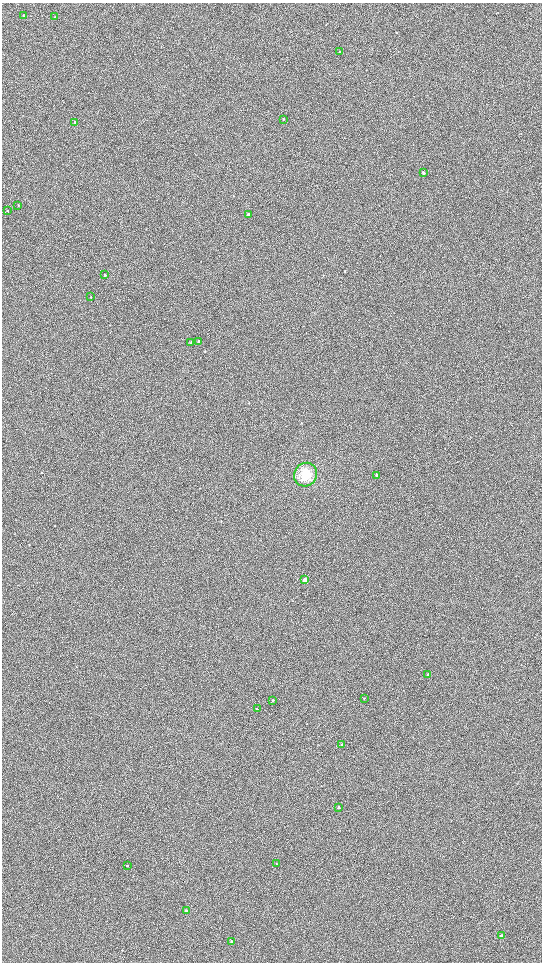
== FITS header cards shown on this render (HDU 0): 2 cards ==
NAXIS1  =                 1080 / length of data axis 1
NAXIS2  =                 1920 / length of data axis 2

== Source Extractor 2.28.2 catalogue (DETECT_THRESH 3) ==
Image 1080 x 1920 px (HDU 0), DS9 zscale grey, zoomed out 1/2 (1 PNG px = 2 x 2 image px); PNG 544 x 964 px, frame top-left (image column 1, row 1919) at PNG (2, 3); each listed source drawn as its Kron ellipse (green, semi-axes under 4 px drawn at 4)
Background 911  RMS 120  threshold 371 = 3 sigma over >= 5 px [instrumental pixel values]
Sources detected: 28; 1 cannot appear on this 1/2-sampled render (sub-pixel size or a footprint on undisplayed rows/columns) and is neither listed nor drawn; the other 27 listed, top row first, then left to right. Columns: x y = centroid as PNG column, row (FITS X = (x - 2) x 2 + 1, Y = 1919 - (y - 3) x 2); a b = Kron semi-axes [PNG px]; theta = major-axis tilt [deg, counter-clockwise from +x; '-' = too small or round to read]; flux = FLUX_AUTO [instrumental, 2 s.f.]
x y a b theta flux
23 16 2 2 - 11000
55 17 3 2 - 17000
340 52 3 2 - 14000
283 119 3 3 - 16000
75 122 3 2 - 13000
423 173 3 2 - 29000
18 205 3 2 - 8500
7 211 2 2 - 8000
249 215 3 3 - 190000
105 275 3 2 - 29000
91 297 2 2 - 10000
198 341 3 3 - 28000
191 342 4 3 - 18000
305 475 12 11 - 420000
377 475 3 3 - 43000
305 580 3 3 - 170000
428 674 3 2 - 22000
364 698 2 2 - 8700
273 700 2 2 - 21000
257 709 3 1 - 120000
342 745 3 2 - 50000
339 807 2 2 - 42000
276 864 2 2 - 9300
127 866 2 2 - 18000
186 911 2 2 - 110000
501 936 3 2 - 44000
231 941 2 2 - 63000
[1 sub-pixel or undisplayed-footprint detection neither listed nor drawn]